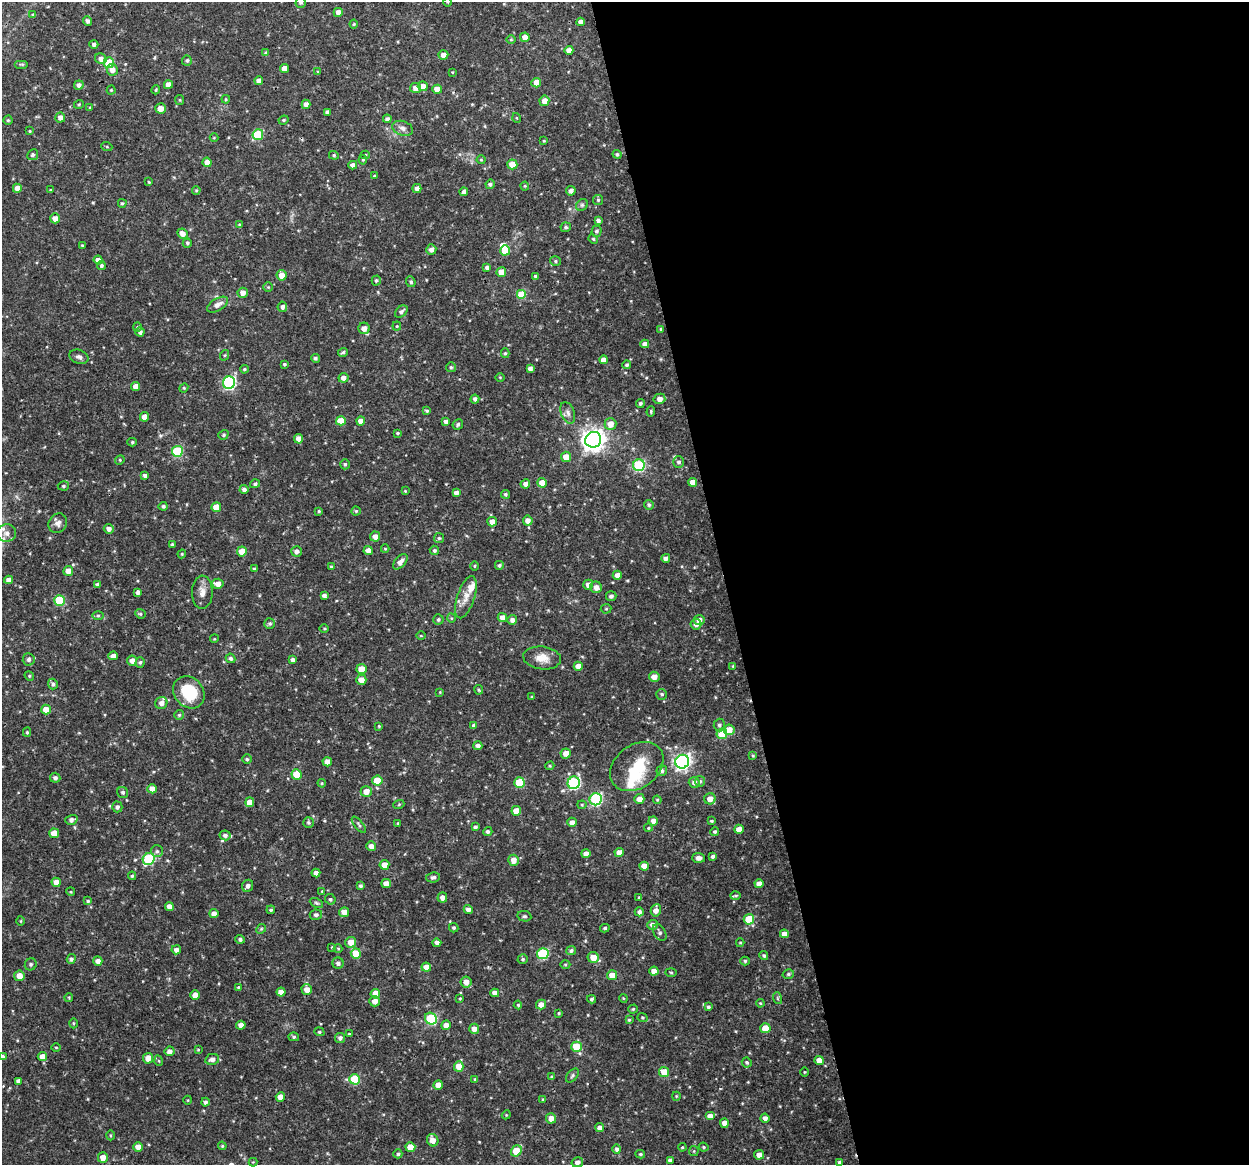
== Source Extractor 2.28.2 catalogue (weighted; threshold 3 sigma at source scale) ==
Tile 8 of 4 x 4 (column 4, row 2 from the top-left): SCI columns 3744-4990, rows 2364-3526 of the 4992 x 4776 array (HDU 1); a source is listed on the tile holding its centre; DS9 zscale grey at full resolution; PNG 1251 x 1167 px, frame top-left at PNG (2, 2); each listed source drawn as its Kron ellipse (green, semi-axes under 4 px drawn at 4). Shown black and unused: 42% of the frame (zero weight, under 3 of 4 exposures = <1% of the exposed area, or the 3 px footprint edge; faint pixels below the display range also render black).
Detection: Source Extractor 2.28.2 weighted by HDU 2 'WHT'; one run over the whole footprint, this tile lists its part. Background 0.0465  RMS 0.0026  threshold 0.0115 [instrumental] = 3 sigma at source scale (4.5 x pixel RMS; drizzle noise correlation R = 1.50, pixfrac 1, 0.0396/0.0396 arcsec/px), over >= 5 px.
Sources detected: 428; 2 inside a brighter object's white glare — neither listed nor drawn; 4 inside a brighter listed object's ellipse — not listed separately; the other 422 listed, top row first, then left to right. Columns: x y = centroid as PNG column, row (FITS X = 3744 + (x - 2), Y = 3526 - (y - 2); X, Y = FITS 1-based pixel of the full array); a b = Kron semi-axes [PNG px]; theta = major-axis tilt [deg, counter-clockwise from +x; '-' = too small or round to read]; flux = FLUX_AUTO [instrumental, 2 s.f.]
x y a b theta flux
301 2 5 5 - 0.5
448 2 4 3 - 0.22
338 12 4 4 - 1.8
33 15 4 4 - 0.48
88 21 5 4 - 0.83
581 22 4 4 - 1.5
354 24 4 4 - 0.29
525 37 5 4 - 2
511 40 5 3 - 0.25
94 44 4 4 - 0.72
569 50 4 4 - 1.8
266 53 4 4 - 0.58
443 55 5 4 - 1.5
101 59 6 5 - 1.2
187 61 5 5 - 0.44
109 63 5 5 - 8.3
22 64 7 3 0 0.33
284 68 4 4 - 1.7
112 70 6 5 - 1.6
318 72 4 3 - 0.29
452 72 4 3 - 0.21
259 81 4 4 - 1.3
536 83 5 4 - 2.2
79 85 5 4 - 1
168 85 4 4 - 1.8
423 86 5 5 - 1.8
415 88 5 5 - 1.4
437 89 5 4 - 2.1
111 90 4 4 - 0.28
156 90 5 3 - 0.28
226 99 4 4 - 0.27
180 100 5 4 - 0.3
544 101 5 5 - 1.9
79 104 5 3 - 0.24
306 104 4 4 - 1.5
90 107 4 3 - 0.21
160 108 5 5 - 2
327 112 4 4 - 0.81
60 117 5 5 - 1.3
517 118 5 3 - 0.21
387 119 4 4 - 0.73
8 120 4 4 - 0.38
283 120 5 3 - 0.34
403 128 10 7 -19 1.1
29 131 4 3 - 0.28
258 135 5 5 - 12
214 138 4 4 - 0.22
544 141 3 3 - 0.26
107 147 5 3 - 0.26
617 154 4 4 - 0.49
33 155 5 5 - 0.58
334 155 5 4 - 0.34
365 155 4 4 - 0.4
363 160 5 4 - 0.3
481 160 4 4 - 0.26
207 162 4 4 - 2.1
512 164 5 5 - 4.3
353 165 4 4 - 0.94
374 176 4 3 - 0.24
149 182 3 3 - 0.22
490 184 5 4 - 0.61
525 186 4 4 - 0.27
17 188 4 4 - 1.8
417 188 4 4 - 1.4
50 190 4 2 - 0.18
196 190 4 3 - 0.28
571 191 5 4 - 1.1
464 192 4 4 - 1.1
598 200 5 5 - 0.38
122 203 4 4 - 0.35
582 205 6 5 - 0.44
55 218 5 5 - 1.6
598 221 4 4 - 0.75
239 225 4 3 - 0.28
566 227 5 5 - 0.53
596 231 5 5 - 0.52
182 234 5 5 - 1.6
593 239 5 4 - 0.33
187 243 4 4 - 0.4
82 245 3 3 - 0.36
431 249 5 5 - 1.1
505 250 5 5 - 6.3
98 260 4 4 - 1.7
555 261 5 4 - 0.42
101 266 4 4 - 0.46
487 268 4 3 - 0.72
501 272 5 5 - 2.7
282 275 5 5 - 2.4
535 276 3 3 - 0.48
376 280 5 4 - 0.46
411 282 5 4 - 0.52
268 287 4 4 - 0.28
243 293 5 5 - 1.5
522 295 5 5 - 7.2
217 305 11 6 31 1.5
282 307 5 5 - 0.83
401 312 7 5 41 0.86
397 326 4 4 - 0.29
137 327 4 4 - 0.3
364 328 6 5 - 1.7
661 329 4 3 - 0.33
140 332 4 4 - 0.85
645 344 4 4 - 1.4
343 352 5 4 - 0.47
505 353 5 4 - 0.39
225 355 5 3 - 0.29
79 357 10 6 -20 0.9
315 358 4 4 - 0.53
603 360 4 4 - 1.7
284 364 3 3 - 0.4
627 365 4 4 - 0.44
451 367 5 5 - 0.43
530 368 4 4 - 1.1
244 369 4 4 - 0.35
500 377 5 3 - 0.22
343 378 5 5 - 1.2
229 383 6 6 - 41
136 386 4 4 - 1.9
184 388 5 4 - 0.3
475 399 4 4 - 0.76
659 399 6 5 - 1.6
640 403 4 4 - 0.52
427 411 4 4 - 0.43
651 411 5 3 - 0.31
568 413 11 6 -68 1.1
144 417 5 4 - 1.8
341 421 5 4 - 3.6
361 421 4 4 - 1.8
446 421 4 4 - 0.84
458 424 5 5 - 0.52
610 424 6 6 - 2.6
398 433 3 3 - 0.29
223 435 5 4 - 0.37
299 439 4 4 - 1.9
593 440 8 7 - 180
132 442 5 4 - 0.38
177 451 5 5 - 17
566 457 5 5 - 2.9
120 460 5 4 - 0.31
679 462 6 5 - 0.65
345 464 5 4 - 0.49
639 465 6 5 - 22
145 476 4 4 - 0.77
693 482 4 4 - 1.9
542 483 5 5 - 3
255 484 5 4 - 0.5
525 484 5 4 - 1.1
63 486 6 4 14 0.38
244 489 4 3 - 0.71
405 491 3 2 - 0.23
456 493 4 4 - 1.2
505 494 4 4 - 0.43
649 505 5 4 - 0.5
163 506 4 4 - 0.53
216 507 5 4 - 3.2
319 511 4 4 - 0.27
356 511 4 4 - 0.33
528 521 5 5 - 1.4
492 522 5 4 - 1.9
58 523 10 9 - 1.3
109 529 5 4 - 1.2
7 533 9 8 - 1.8
375 537 5 5 - 1.5
439 538 5 5 - 0.37
172 545 4 4 - 0.48
385 549 4 4 - 0.25
368 550 4 4 - 1.5
434 550 5 4 - 0.45
242 551 5 5 - 3.1
297 551 5 5 - 0.91
182 554 4 4 - 0.27
666 558 4 4 - 0.89
400 562 9 5 48 1.4
499 565 4 4 - 0.5
331 566 3 3 - 0.23
475 566 4 3 - 0.26
254 569 3 3 - 0.3
68 571 5 5 - 2
617 575 4 4 - 1.5
9 580 4 4 - 1.4
218 584 6 5 - 2
98 585 4 4 - 0.74
588 585 5 5 - 1.5
596 587 6 5 - 1.6
138 592 4 4 - 0.8
202 592 16 10 88 2.1
324 595 4 3 - 0.73
611 596 5 5 - 0.78
466 597 22 8 72 2.8
59 600 5 5 - 11
606 609 5 5 - 0.33
140 614 5 4 - 0.39
98 616 5 3 - 0.36
451 618 5 3 - 0.26
502 618 4 4 - 1.9
438 619 5 5 - 0.44
512 620 5 5 - 0.96
699 620 5 5 - 1.5
270 623 5 5 - 0.47
696 624 5 5 - 0.99
324 628 5 3 - 0.26
421 636 5 3 - 0.23
214 639 4 3 - 0.21
113 656 5 4 - 1.3
231 658 5 4 - 0.62
542 658 19 11 -7 3.1
29 659 6 6 - 0.82
293 660 4 4 - 0.85
132 661 5 5 - 1.5
140 662 5 4 - 0.49
578 666 4 4 - 1.9
733 666 4 4 - 0.27
361 669 5 5 - 4
29 676 5 4 - 0.34
654 677 5 5 - 1.7
361 680 5 5 - 2
53 684 5 5 - 0.6
479 690 5 4 - 0.31
189 692 17 14 -50 9.3
440 692 4 3 - 0.2
662 694 5 5 - 0.53
532 697 3 3 - 0.29
161 703 6 6 - 1.5
46 709 5 5 - 2.7
179 715 5 5 - 0.4
719 725 6 5 - 0.67
379 726 4 3 - 0.27
474 726 4 4 - 0.61
729 730 5 5 - 3.1
27 732 4 4 - 0.35
722 734 5 5 - 9.5
478 746 4 4 - 0.92
566 753 5 5 - 1.9
753 756 4 4 - 0.27
247 759 5 4 - 0.4
327 762 4 4 - 2
682 762 7 6 - 80
550 766 4 3 - 0.29
637 767 29 21 37 8.7
662 771 5 5 - 0.61
297 774 5 5 - 5.2
55 778 5 5 - 0.7
377 781 5 5 - 6.8
700 781 5 5 - 0.44
694 782 5 5 - 1
322 783 4 4 - 0.27
519 783 5 5 - 11
574 783 6 6 - 32
152 789 5 4 - 2
366 791 5 5 - 2.3
123 792 6 5 - 0.57
596 799 6 6 - 29
639 799 5 5 - 1.9
710 799 6 5 - 1.8
657 800 4 4 - 0.32
250 802 5 4 - 2
399 804 5 3 - 0.28
582 805 4 4 - 0.3
117 807 5 5 - 0.69
516 811 5 4 - 2.8
71 820 6 5 - 0.97
653 821 4 4 - 1.2
711 821 4 3 - 0.34
572 822 4 4 - 1.4
308 823 5 5 - 0.46
398 823 4 3 - 0.28
359 825 10 3 -50 0.46
475 827 4 3 - 0.62
648 828 4 4 - 0.27
739 829 5 4 - 2
715 831 4 4 - 0.44
488 832 4 4 - 0.51
54 833 5 5 - 2.9
225 835 6 5 - 0.76
371 846 5 4 - 1.3
157 851 6 6 - 0.63
619 853 4 4 - 2.1
586 854 4 4 - 1.7
713 856 4 3 - 0.61
699 858 6 5 - 0.98
149 859 6 5 - 21
513 860 5 5 - 2.1
384 865 5 5 - 3
644 866 4 4 - 2
316 873 4 4 - 1.5
132 876 4 4 - 0.38
433 877 7 5 8 0.62
56 882 4 4 - 2.3
386 883 4 4 - 2.1
759 884 4 4 - 1.7
248 886 6 5 - 0.83
360 886 4 3 - 0.61
322 891 4 4 - 0.27
71 892 4 3 - 0.24
736 896 5 4 - 0.33
442 897 5 5 - 1.3
639 897 4 3 - 0.24
330 899 5 5 - 0.45
88 901 4 4 - 0.36
316 903 7 4 -27 0.47
169 906 4 4 - 1.5
468 909 4 4 - 1.1
271 910 4 4 - 0.36
656 910 6 5 - 1.5
344 912 5 4 - 1.8
639 912 4 4 - 0.77
214 914 4 4 - 1.4
316 915 6 5 - 0.66
524 916 7 5 -11 0.49
749 919 5 5 - 9.3
21 921 5 3 - 0.24
652 925 5 5 - 0.93
454 928 5 4 - 0.45
605 928 5 4 - 0.42
261 929 5 4 - 0.31
660 932 9 5 -60 0.74
784 934 4 4 - 1.7
240 939 5 4 - 0.59
351 942 5 5 - 2.8
437 943 4 4 - 1
740 943 4 4 - 0.25
332 947 4 3 - 0.24
338 949 4 4 - 0.25
176 950 5 4 - 1.1
571 951 5 4 - 0.67
356 953 5 5 - 5
543 954 6 5 - 17
764 956 4 4 - 0.43
593 958 6 5 - 3.2
71 959 5 4 - 0.53
523 959 5 5 - 0.44
98 961 4 4 - 1.4
745 961 5 4 - 0.44
338 963 5 5 - 0.81
31 964 6 5 - 0.51
565 964 5 3 - 0.28
426 967 5 4 - 2.1
654 971 4 4 - 1.9
671 972 5 3 - 0.28
788 974 6 4 16 0.45
612 975 5 5 - 2.8
19 976 5 5 - 2.2
466 982 5 5 - 1.7
238 987 3 3 - 0.23
307 990 5 5 - 2.1
281 992 4 4 - 1.9
495 993 4 4 - 1.4
375 994 5 4 - 3.4
195 995 5 4 - 2
69 997 4 3 - 0.23
460 998 4 4 - 0.29
623 998 4 3 - 0.23
777 998 6 4 -71 0.33
592 999 4 3 - 0.38
375 1001 5 5 - 1.5
760 1003 4 3 - 0.26
541 1004 5 5 - 1.7
518 1005 4 4 - 0.33
708 1007 4 4 - 0.5
633 1009 4 4 - 0.32
559 1013 4 3 - 0.28
642 1018 5 4 - 0.32
431 1019 6 5 - 16
629 1020 4 4 - 0.32
73 1023 5 3 - 0.27
241 1025 4 4 - 1.9
446 1025 5 4 - 1.6
765 1028 5 5 - 4.8
474 1029 5 5 - 1.6
319 1032 5 4 - 0.34
349 1034 3 3 - 0.27
294 1037 5 4 - 0.41
340 1038 5 5 - 0.83
56 1047 4 3 - 0.25
576 1047 5 5 - 6.4
198 1050 4 3 - 0.23
170 1051 5 5 - 1.3
42 1056 4 4 - 1.8
3 1057 4 4 - 0.62
148 1058 5 5 - 2
212 1059 7 5 12 1.1
819 1060 4 4 - 2.2
159 1061 5 3 - 0.23
747 1063 5 4 - 0.47
459 1066 5 5 - 2.8
664 1072 5 5 - 3.9
804 1072 5 3 - 0.22
572 1076 8 5 53 0.5
552 1077 4 4 - 0.46
355 1079 5 5 - 12
475 1079 4 4 - 0.38
18 1081 4 4 - 1.1
438 1085 4 4 - 2.4
676 1096 4 4 - 0.25
280 1097 5 4 - 1.9
188 1100 4 3 - 0.2
543 1100 4 3 - 0.33
205 1102 4 4 - 0.63
506 1115 4 3 - 0.22
710 1116 5 4 - 1.7
551 1118 5 5 - 1.8
765 1118 4 4 - 1.1
724 1123 4 4 - 1.9
600 1128 4 4 - 1.4
110 1135 5 3 - 0.23
433 1140 6 5 - 2.1
222 1146 4 3 - 0.28
138 1147 5 4 - 1.9
410 1147 5 5 - 4.3
682 1147 4 3 - 0.26
704 1147 5 3 - 0.34
617 1149 5 4 - 0.66
516 1151 6 5 - 6
694 1151 5 4 - 0.31
398 1154 4 4 - 0.47
640 1154 5 4 - 0.36
759 1155 5 4 - 1.7
103 1157 5 5 - 2.2
670 1160 4 4 - 0.87
253 1162 4 4 - 0.21
577 1162 6 5 - 1.1
839 1162 3 3 - 0.48
Isophote crosses this tile's border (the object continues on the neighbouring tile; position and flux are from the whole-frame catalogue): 3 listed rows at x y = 301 2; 448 2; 3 1057